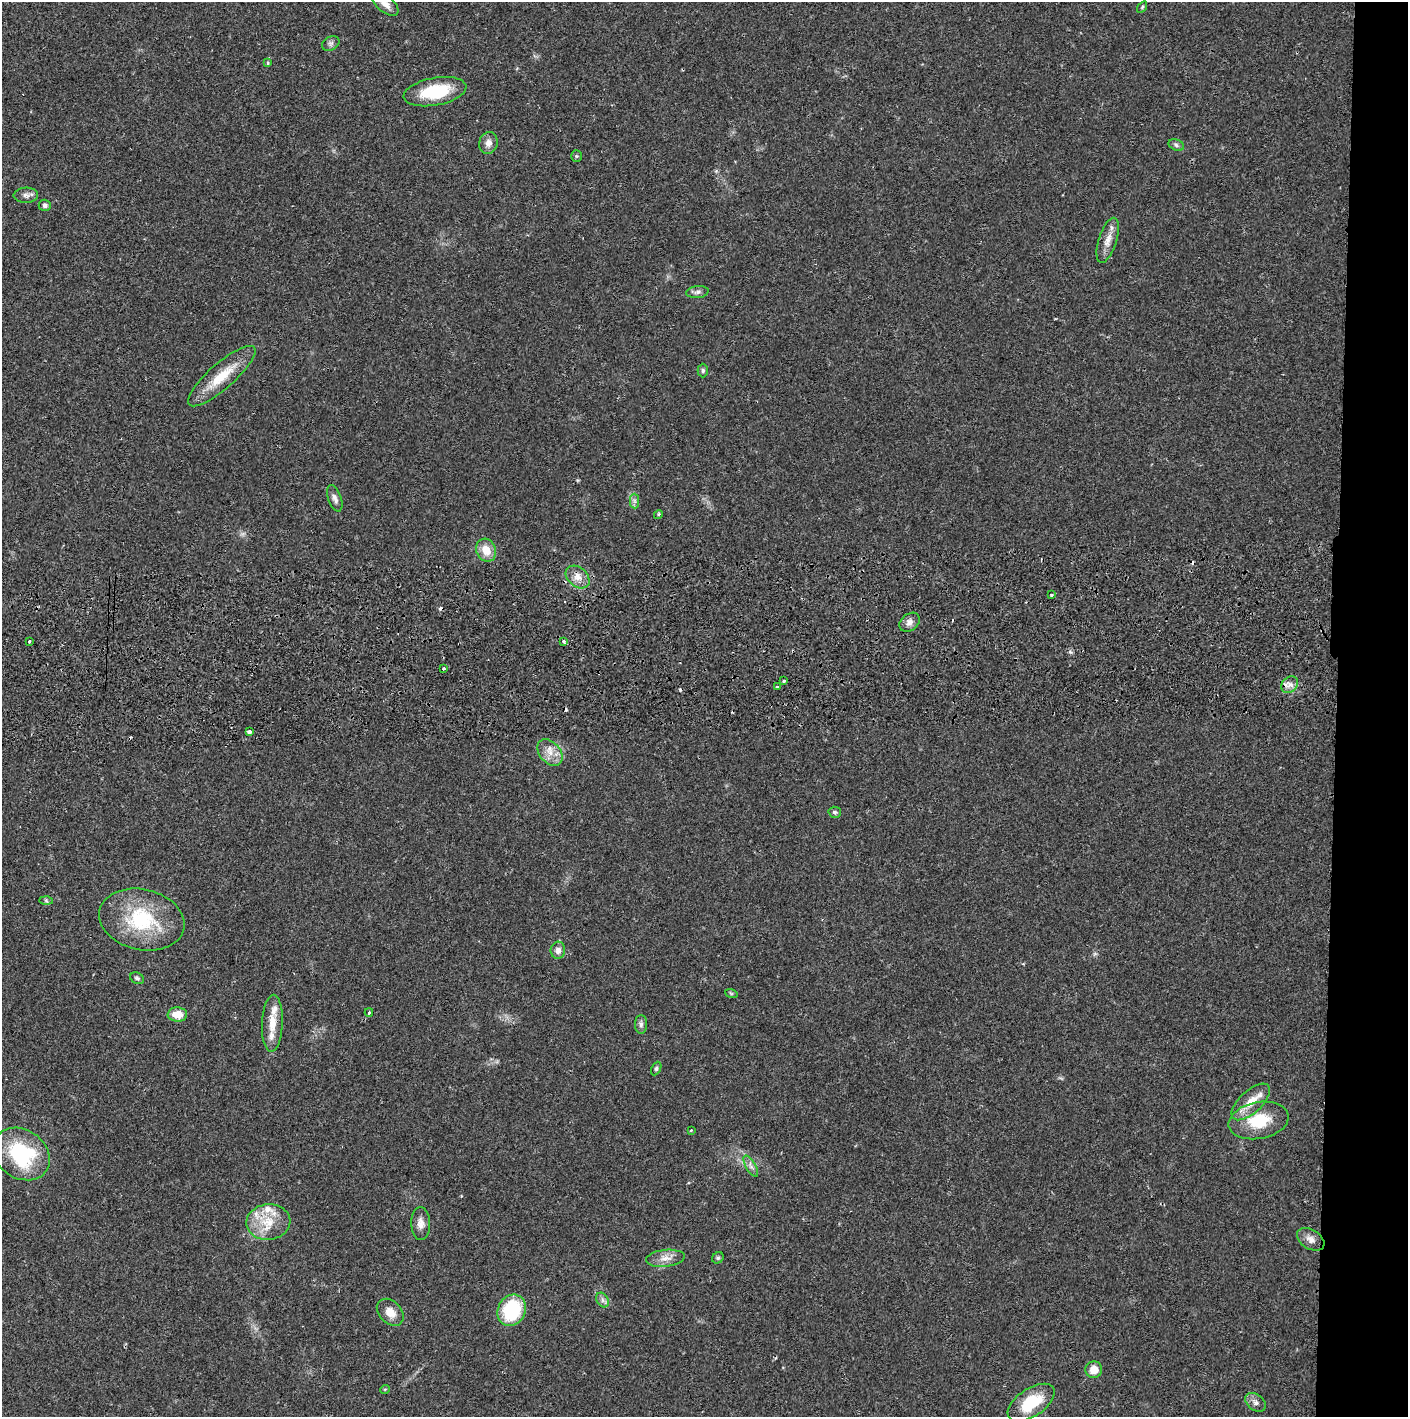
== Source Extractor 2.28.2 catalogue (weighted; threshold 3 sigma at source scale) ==
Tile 6 of 3 x 3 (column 3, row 2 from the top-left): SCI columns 2817-4222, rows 1471-2885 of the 4229 x 4358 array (HDU 1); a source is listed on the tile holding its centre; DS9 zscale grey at full resolution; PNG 1410 x 1419 px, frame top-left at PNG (2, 2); each listed source drawn as its Kron ellipse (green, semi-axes under 4 px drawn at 4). Shown black and unused: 5% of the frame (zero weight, under 2 of 3 exposures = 3% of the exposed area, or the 3 px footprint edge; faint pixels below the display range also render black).
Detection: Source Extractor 2.28.2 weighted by HDU 2 'WHT'; one run over the whole footprint, this tile lists its part. Background 0.0205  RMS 0.0034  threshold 0.0155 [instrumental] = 3 sigma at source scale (4.5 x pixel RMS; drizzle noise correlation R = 1.50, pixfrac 1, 0.05/0.05 arcsec/px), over >= 5 px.
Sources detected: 68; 8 cosmic-ray / hot-pixel residue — neither listed nor drawn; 3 inside a brighter listed object's ellipse — not listed separately; the other 57 listed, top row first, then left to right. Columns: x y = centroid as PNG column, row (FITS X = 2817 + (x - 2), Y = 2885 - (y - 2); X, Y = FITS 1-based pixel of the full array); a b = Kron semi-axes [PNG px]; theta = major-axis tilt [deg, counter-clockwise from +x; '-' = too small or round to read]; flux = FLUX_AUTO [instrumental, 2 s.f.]
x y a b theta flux
385 4 16 8 -39 2.7
1142 7 6 3 55 0.41
331 44 9 6 26 1
268 63 4 4 - 0.44
435 92 32 13 10 17
488 143 11 9 77 2.1
1176 145 8 5 -22 0.85
576 156 5 5 - 0.53
26 195 12 7 1 1.5
45 205 6 5 - 0.93
1108 240 23 9 72 3.7
697 292 11 6 7 1.2
703 370 7 5 -90 0.7
222 376 43 12 41 10
335 498 14 6 -71 1.5
635 501 7 4 -89 0.89
658 515 5 3 - 0.44
486 550 12 9 -66 5.2
578 577 13 9 -41 3
1051 595 3 3 - 0.44
910 622 11 8 39 1.9
30 641 3 3 - 0.93
564 641 3 3 - 1.4
444 669 3 3 - 0.86
783 681 3 3 - 2
1290 685 9 7 42 1.9
777 687 3 3 - 1.3
249 732 4 3 - 1.9
550 752 15 10 -48 3.8
835 812 6 5 - 0.65
46 900 6 4 -2 0.5
142 920 43 30 -13 26
558 950 8 7 - 1.7
137 978 7 5 -28 0.83
731 993 6 4 -19 0.46
369 1012 4 3 - 0.57
177 1015 10 7 -2 5.2
272 1023 28 10 88 6.5
641 1024 9 6 89 1.1
656 1068 7 4 64 0.6
1251 1102 24 11 43 6.2
1259 1120 30 18 11 14
691 1130 3 3 - 0.32
21 1154 30 24 -34 29
751 1166 12 5 -60 1.4
268 1222 22 18 5 8.9
421 1223 16 9 -87 2.6
1311 1239 15 9 -31 2.5
665 1258 19 8 6 3.3
718 1258 6 5 - 0.58
602 1300 8 5 -58 1.1
512 1310 16 13 62 21
390 1312 15 11 -46 3.9
1094 1370 8 8 - 3.8
385 1389 5 3 - 0.3
1255 1402 11 8 -38 1.6
1031 1403 27 13 34 13
Isophote crosses this tile's border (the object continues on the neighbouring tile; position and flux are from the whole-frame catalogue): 1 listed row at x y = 385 4